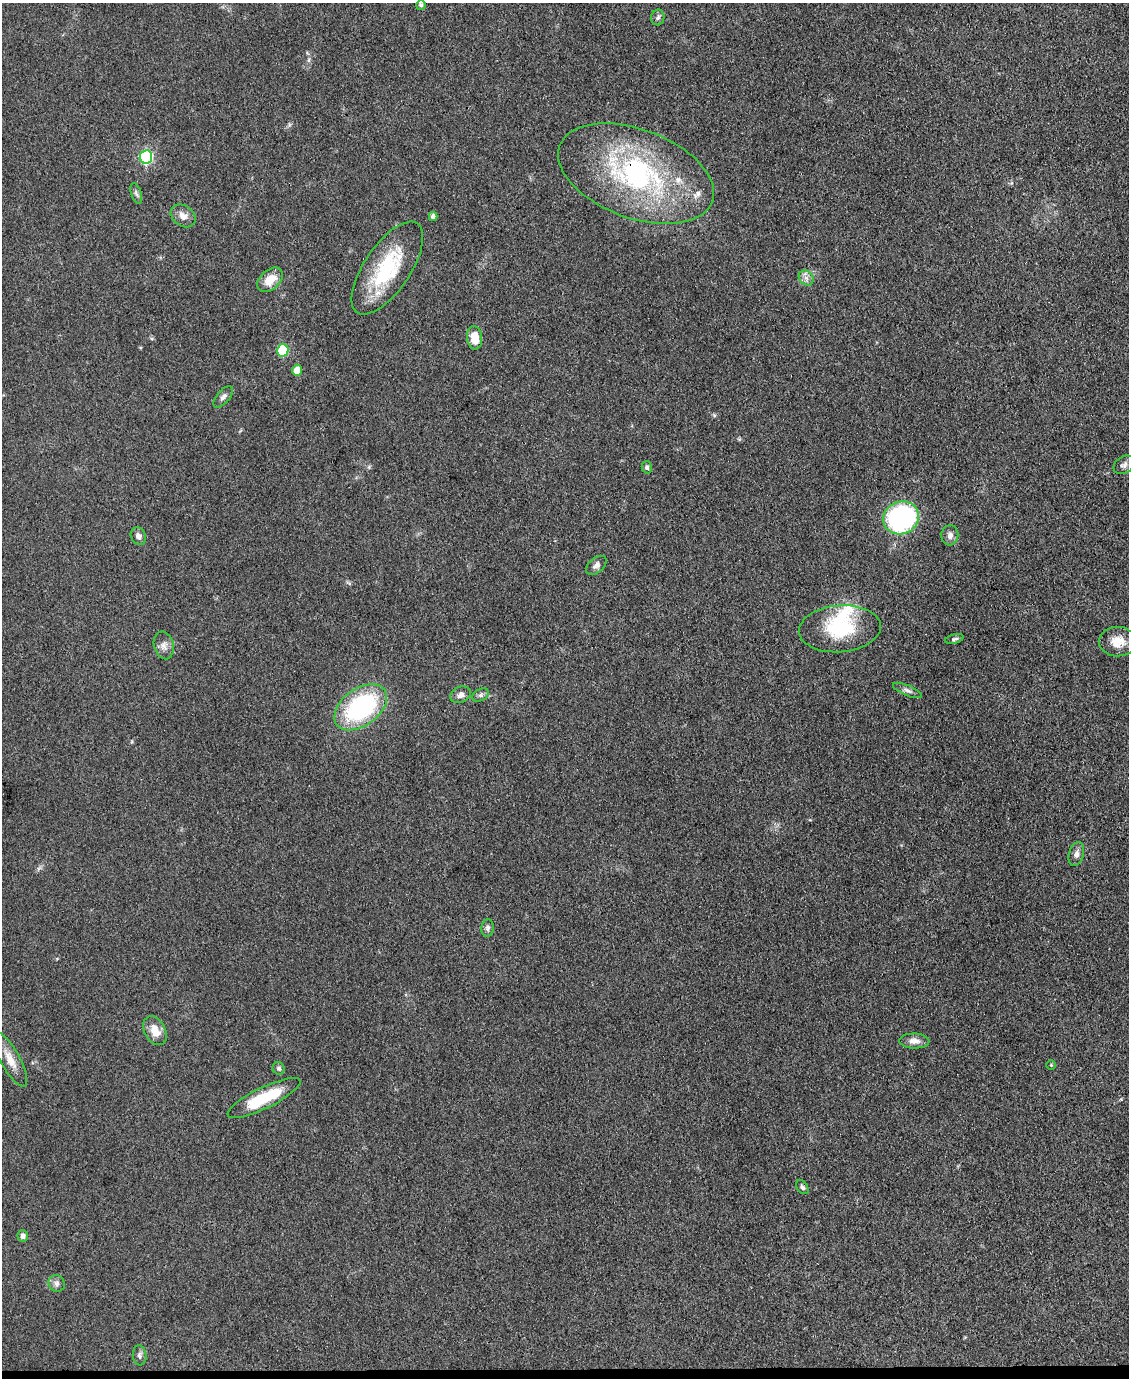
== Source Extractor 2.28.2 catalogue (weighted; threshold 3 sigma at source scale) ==
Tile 10 of 4 x 3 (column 2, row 3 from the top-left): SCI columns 1128-2254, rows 232-1607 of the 4509 x 4485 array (HDU 1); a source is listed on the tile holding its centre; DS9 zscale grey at full resolution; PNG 1131 x 1380 px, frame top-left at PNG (2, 3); each listed source drawn as its Kron ellipse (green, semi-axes under 4 px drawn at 4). Shown black and unused: <1% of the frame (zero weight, under 3 of 4 exposures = <1% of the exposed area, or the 3 px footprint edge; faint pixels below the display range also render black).
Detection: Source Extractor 2.28.2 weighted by HDU 2 'WHT'; one run over the whole footprint, this tile lists its part. Background 0.0813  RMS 0.0064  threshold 0.0286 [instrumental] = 3 sigma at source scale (4.5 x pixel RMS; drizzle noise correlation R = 1.50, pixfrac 1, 0.05/0.05 arcsec/px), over >= 5 px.
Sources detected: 43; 3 inside a brighter listed object's ellipse — not listed separately; the other 40 listed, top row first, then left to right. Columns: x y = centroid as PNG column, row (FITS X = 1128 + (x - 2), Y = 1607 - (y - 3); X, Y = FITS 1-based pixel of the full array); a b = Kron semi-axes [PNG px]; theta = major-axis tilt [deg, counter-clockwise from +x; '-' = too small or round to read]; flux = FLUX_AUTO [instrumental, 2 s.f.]
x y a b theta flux
421 5 5 4 - 1.6
658 17 8 6 77 1.9
146 157 7 6 - 84
636 174 81 44 -20 130
136 193 10 5 -72 1.8
183 216 13 10 -36 5.1
433 217 4 4 - 2.6
387 268 54 23 56 49
806 278 8 6 -45 2.7
270 280 15 9 42 10
475 338 12 7 -85 12
283 350 6 5 - 35
297 370 5 5 - 7.7
223 397 13 6 49 2.6
1124 465 11 8 35 2.5
647 467 6 5 - 1.5
901 518 18 16 26 120
950 535 10 8 85 3.3
138 536 9 7 -64 2.8
596 565 12 7 41 2.9
840 629 41 23 5 40
954 639 9 4 13 1.6
1118 642 18 15 -2 11
164 645 14 10 -76 4.3
907 690 15 5 -23 2.5
461 695 11 8 26 3.3
480 695 9 6 27 1.9
361 707 29 18 37 85
1076 854 12 7 74 3.5
488 928 8 6 84 1.8
155 1031 15 10 -61 9.1
914 1041 15 7 -2 4.3
10 1059 31 9 -61 9.2
1051 1065 5 5 - 0.75
279 1068 6 6 - 1.4
264 1098 40 10 26 30
802 1187 8 5 -55 1.7
23 1236 6 5 - 3
57 1283 8 7 - 2.5
140 1355 10 7 -84 2
Overlapping masked pixels (flux is a lower limit): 1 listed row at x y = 636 174